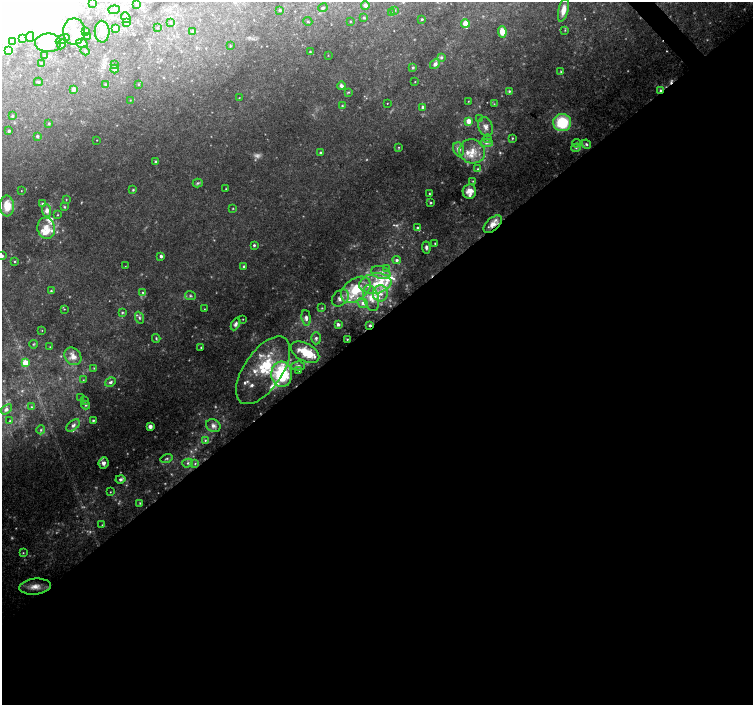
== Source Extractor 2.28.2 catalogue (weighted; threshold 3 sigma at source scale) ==
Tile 15 of 4 x 4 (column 3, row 4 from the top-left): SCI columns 3010-4510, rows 215-1619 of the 6015 x 5980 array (HDU 1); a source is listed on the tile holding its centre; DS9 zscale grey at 2 x 2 block average (1 PNG px = mean of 2 x 2 image px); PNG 755 x 707 px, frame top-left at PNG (2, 2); each listed source drawn as its Kron ellipse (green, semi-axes under 4 px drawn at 4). Shown black and unused: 55% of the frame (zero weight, under 3 of 4 exposures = <1% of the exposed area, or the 3 px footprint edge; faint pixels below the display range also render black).
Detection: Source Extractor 2.28.2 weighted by HDU 2 'WHT'; one run over the whole footprint, this tile lists its part. Background 0.105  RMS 0.0076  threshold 0.0344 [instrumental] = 3 sigma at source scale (4.5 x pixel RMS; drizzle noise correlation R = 1.50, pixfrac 1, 0.0396/0.0396 arcsec/px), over >= 5 px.
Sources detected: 273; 35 too faint to see at this stretch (2 x 2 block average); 16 inside a brighter object's white glare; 2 cosmic-ray / hot-pixel residue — neither listed nor drawn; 50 inside a brighter listed object's ellipse — not listed separately; the other 170 listed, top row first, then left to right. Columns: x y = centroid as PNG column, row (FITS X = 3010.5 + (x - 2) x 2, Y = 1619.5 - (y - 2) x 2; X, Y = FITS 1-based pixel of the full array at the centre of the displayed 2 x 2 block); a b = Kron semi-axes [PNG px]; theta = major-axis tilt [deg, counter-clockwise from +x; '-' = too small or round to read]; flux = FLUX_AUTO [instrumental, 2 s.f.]
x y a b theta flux
92 2 2 2 - 1.6
136 3 4 3 - 2.4
365 5 4 4 - 7.3
323 8 5 3 - 2.2
114 10 6 4 6 4.6
280 10 3 2 - 2.5
395 10 3 2 - 1
563 10 12 5 77 17
391 13 3 2 - 0.75
126 17 5 4 - 3.7
364 18 4 3 - 2.2
422 19 2 2 - 2.4
308 21 4 2 - 1.4
350 21 2 2 - 1.1
170 22 3 2 - 1.3
126 23 4 3 - 2.1
465 23 4 4 - 15
116 28 4 3 - 3.6
157 28 2 2 - 1.1
565 30 3 2 - 1.2
86 31 4 4 - 3.3
192 31 3 3 - 1.5
74 32 13 11 90 29
102 32 11 7 -88 16
502 32 6 4 -82 24
30 37 5 4 - 10
88 37 2 2 - 2.1
23 39 4 2 - 8.5
63 39 7 4 25 4.7
12 41 3 3 - 1.5
48 43 13 9 0 110
82 43 6 4 -16 5.9
61 44 5 4 - 4.7
230 46 3 2 - 1.1
8 50 3 3 - 72
85 51 4 2 - 2.3
310 52 3 3 - 1.4
45 55 3 2 - 1.4
328 55 3 2 - 0.8
441 57 4 4 - 3.7
41 63 4 3 - 1.7
114 64 3 3 - 1.6
435 64 5 4 - 7.3
413 67 3 3 - 2.3
114 69 4 4 - 4.3
561 72 3 2 - 1.5
38 82 4 3 - 2.1
415 82 2 2 - 0.8
138 84 3 2 - 1.2
105 85 3 3 - 1.7
341 86 4 3 - 5.3
74 89 4 4 - 6.8
660 90 4 3 - 3.9
509 91 3 3 - 2.1
348 92 3 3 - 1.5
239 98 3 2 - 0.86
130 100 2 2 - 0.67
468 101 2 2 - 0.84
387 103 2 2 - 0.86
494 104 3 2 - 1
342 106 3 3 - 1.6
423 107 3 3 - 4.3
12 116 3 3 - 1.8
480 119 3 2 - 1.5
469 121 4 4 - 14
562 123 9 8 - 93
49 124 3 3 - 1.7
486 127 10 7 -68 11
9 131 3 2 - 2.9
37 136 3 3 - 2.7
512 138 3 3 - 2.1
487 139 4 3 - 2.5
97 140 2 2 - 0.65
486 143 6 4 2 5.1
576 143 4 3 - 2.7
586 144 5 4 - 3.6
399 147 3 3 - 1.9
576 148 5 4 - 3.4
458 149 7 5 -70 8.7
472 151 13 12 - 29
320 152 3 3 - 1.7
156 162 3 3 - 3.4
478 169 3 3 - 2.2
473 181 3 2 - 1.4
198 183 5 4 - 3.4
226 189 2 2 - 1.1
133 190 3 3 - 1.8
21 191 2 2 - 0.75
469 191 7 6 - 19
429 194 3 2 - 1.6
66 200 3 2 - 0.98
431 203 3 2 - 1.9
43 204 4 3 - 3.4
7 206 10 7 -87 33
64 207 3 3 - 2
233 208 3 2 - 1.1
47 210 6 4 -87 9.9
57 215 3 2 - 1.2
493 224 11 6 43 17
417 227 3 3 - 2.6
46 228 11 8 -78 21
435 243 2 2 - 1.6
254 245 3 3 - 2.5
426 247 6 3 -84 4.5
2 256 4 3 - 3.8
161 256 3 3 - 6.3
397 260 4 4 - 3.6
15 261 3 3 - 1.6
125 266 2 2 - 0.64
244 266 3 3 - 3.2
387 268 4 3 - 2.1
381 273 10 6 -19 13
375 283 16 10 8 40
356 290 17 10 36 69
51 291 3 3 - 2
143 292 3 3 - 2
380 293 8 7 - 14
190 296 5 4 - 2.9
340 298 10 7 44 12
371 298 13 7 -76 21
363 303 5 4 - 6.7
322 308 3 3 - 1.4
64 309 3 2 - 1.1
204 309 2 2 - 0.77
122 313 4 3 - 2.6
139 318 6 3 -69 3.5
306 318 8 4 -84 7.8
243 319 2 2 - 0.98
236 324 7 4 63 5.9
338 324 4 3 - 6.1
370 325 4 2 - 1.9
42 330 2 2 - 0.88
156 338 4 3 - 2.3
316 338 6 4 87 4.9
347 339 3 2 - 1.3
33 344 4 3 - 1.6
50 347 2 2 - 0.76
201 347 3 2 - 1.4
305 352 15 9 -29 48
73 356 9 7 -47 16
25 363 3 3 - 43
298 366 7 4 1 7
94 368 3 2 - 1.2
263 370 39 19 55 88
299 371 3 3 - 1.4
282 374 13 10 -85 150
83 380 3 2 - 1.2
110 382 6 4 31 4.4
81 398 3 2 - 1.2
84 401 3 2 - 1.3
86 405 4 3 - 2.4
31 407 3 3 - 1.7
6 409 6 4 35 4.6
93 420 3 3 - 2.6
10 421 3 2 - 1.3
73 425 8 4 40 6.7
150 426 3 3 - 7.7
213 426 7 6 - 8.7
41 430 4 3 - 2.3
205 440 4 3 - 2.5
166 458 6 3 16 2.7
103 463 6 5 - 8
188 463 5 4 - 4
195 464 4 3 - 2.3
120 479 5 3 - 4.8
110 492 3 2 - 1.2
140 503 4 3 - 1.6
102 525 3 2 - 1.1
23 553 3 2 - 1.5
35 587 16 8 5 20
Overlapping masked pixels (flux is a lower limit): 3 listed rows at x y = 660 90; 493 224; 370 325
Isophote crosses this tile's border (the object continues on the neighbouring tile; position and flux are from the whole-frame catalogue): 2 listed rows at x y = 92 2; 2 256
Diffuse or blended objects may show on this block-average render without a row.